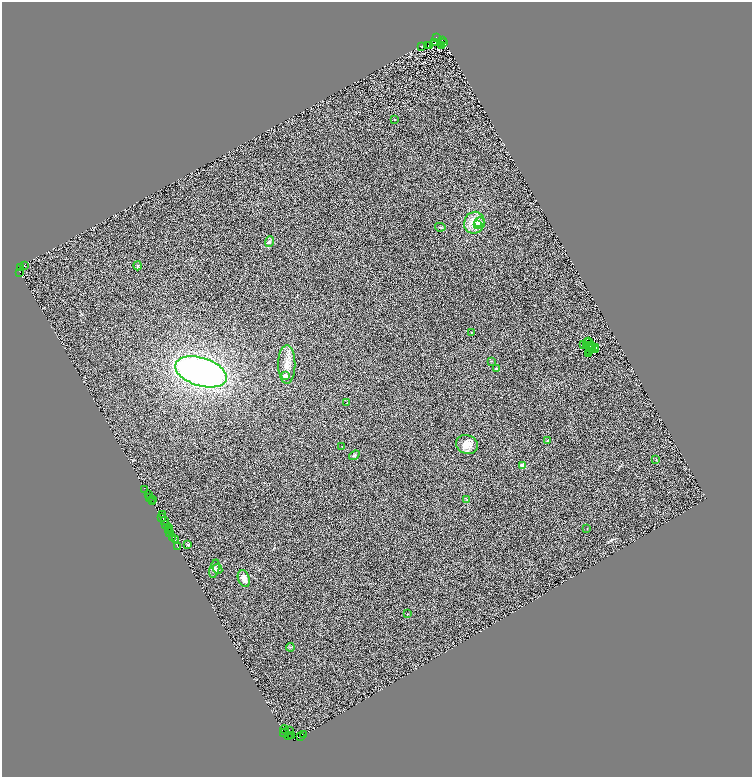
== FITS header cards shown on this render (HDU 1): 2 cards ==
NAXIS1  =                 1500
NAXIS2  =                 1550

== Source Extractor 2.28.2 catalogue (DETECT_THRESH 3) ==
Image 1500 x 1550 px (HDU 1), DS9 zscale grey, zoomed out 1/2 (1 PNG px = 2 x 2 image px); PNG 754 x 779 px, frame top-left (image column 1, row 1550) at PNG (2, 2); each listed source drawn as its Kron ellipse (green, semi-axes under 4 px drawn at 4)
Background 0.263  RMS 0.32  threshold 0.957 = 3 sigma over >= 5 px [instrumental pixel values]
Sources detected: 112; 40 cannot appear on this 1/2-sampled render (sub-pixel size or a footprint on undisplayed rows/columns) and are neither listed nor drawn; the other 72 listed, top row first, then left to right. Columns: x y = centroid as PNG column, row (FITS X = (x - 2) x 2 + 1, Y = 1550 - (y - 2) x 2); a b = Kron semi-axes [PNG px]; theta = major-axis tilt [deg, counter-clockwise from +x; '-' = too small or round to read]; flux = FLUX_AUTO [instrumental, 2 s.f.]
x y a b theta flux
436 38 2 2 - 240
443 40 3 2 - 99
435 42 2 1 - 17
444 43 3 2 - 42
441 45 2 1 - 23
422 46 2 1 - 23
428 46 2 1 - 19
430 46 2 1 - 70
394 120 3 2 - 22
479 222 5 4 - 180
474 223 11 10 - 1000
478 224 4 3 - 110
440 227 5 2 - 66
269 242 5 4 - 120
24 265 2 1 - 20
138 266 4 3 - 61
20 268 2 1 - 260
20 272 2 2 - 230
471 332 2 1 - 16
588 341 3 1 - 0.56
587 343 2 1 - 29
583 345 3 1 - 29
587 345 2 1 - 4
592 346 3 1 - 49
596 347 2 1 - 40
591 349 2 1 - 38
595 350 2 1 - 7.6
589 351 2 1 - 13
589 354 2 1 - 42
491 361 2 2 - 32
287 364 19 8 -90 710
496 368 4 2 - 38
201 372 27 14 -17 20000
285 376 2 2 - 720
347 403 2 2 - 49
547 441 3 2 - 42
467 445 11 9 -20 660
342 447 2 1 - 18
354 455 6 3 37 86
656 460 3 2 - 30
522 465 2 2 - 1300
145 490 3 1 - 140
148 494 2 1 - 59
149 497 2 1 - 1000
152 499 2 1 - 55
467 500 3 3 - 49
153 502 2 1 - 24
162 514 2 1 - 120
162 518 3 2 - 110
164 520 2 1 - 180
166 525 4 1 - 640
168 527 2 2 - 430
168 529 2 1 - 1500
587 529 2 2 - 30
170 530 2 1 - 1600
170 533 2 1 - 23
173 537 2 2 - 1300
175 540 2 1 - 1200
188 544 2 2 - 130
178 546 3 2 - 220
215 569 9 4 75 170
217 569 5 4 - 130
244 579 8 5 -69 360
407 614 2 2 - 46
290 647 4 2 - 40
284 729 4 3 - 750
289 730 2 1 - 2400
285 733 5 2 - 3000
288 735 2 1 - 790
291 735 3 2 - 4300
303 735 3 1 - 950
300 737 2 2 - 2400
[40 sub-pixel or undisplayed-footprint detections neither listed nor drawn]